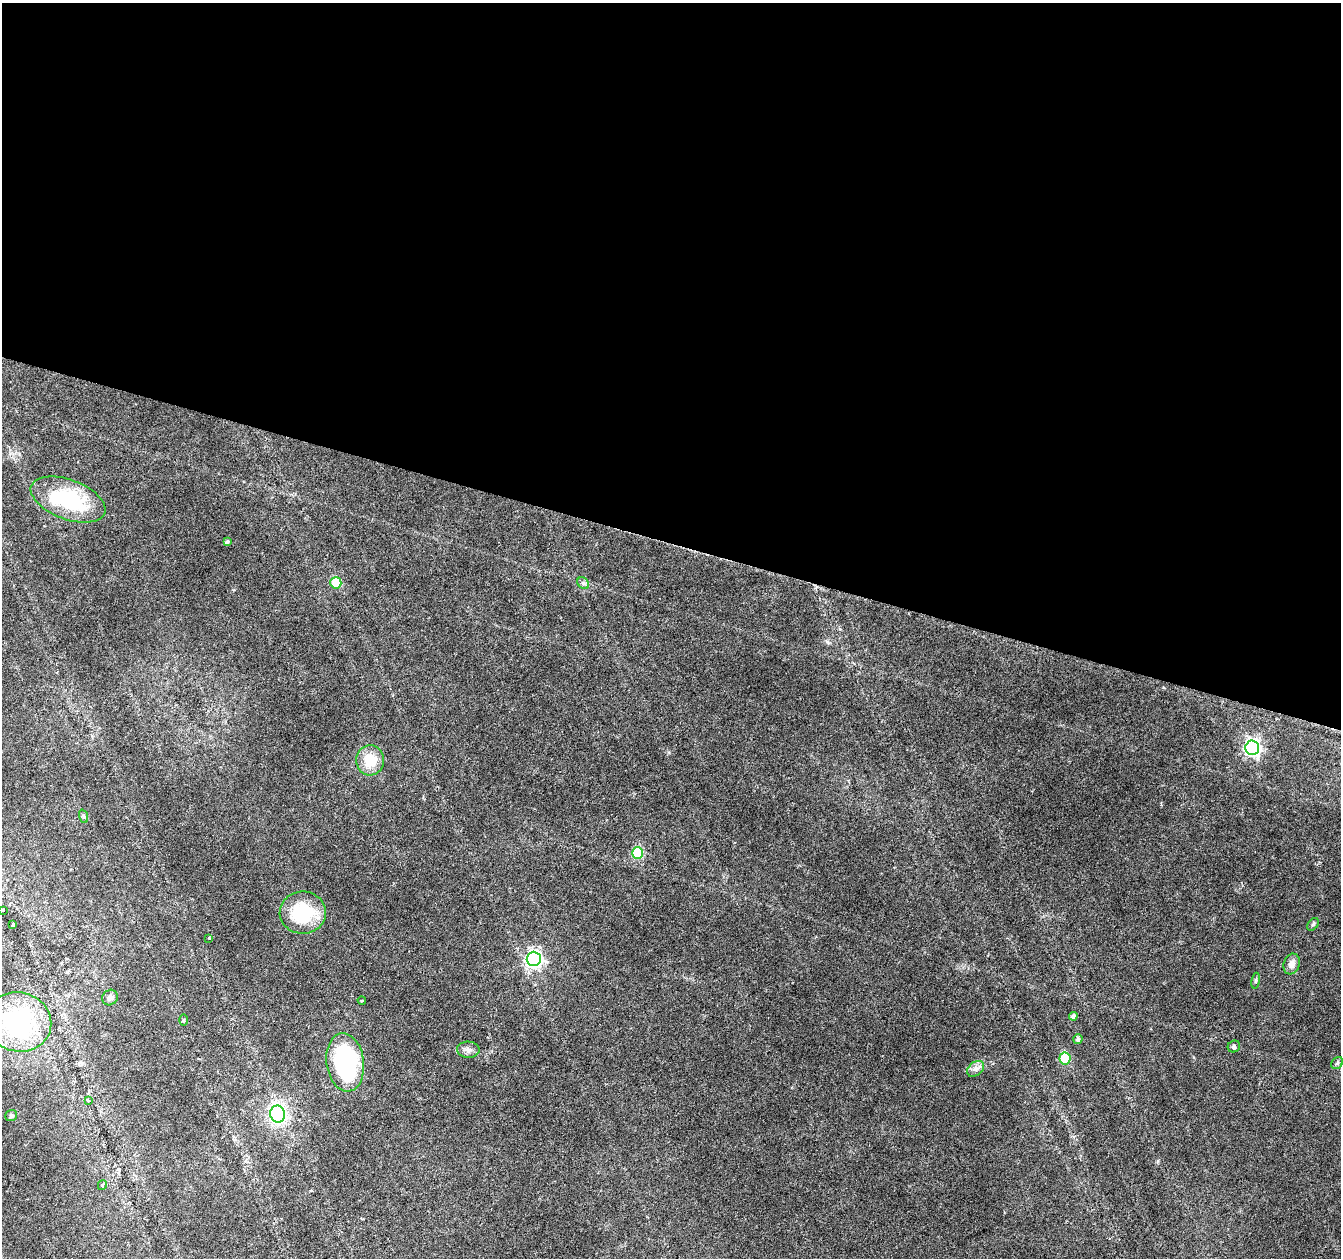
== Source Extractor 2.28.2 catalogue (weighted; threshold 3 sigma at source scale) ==
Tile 3 of 4 x 4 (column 3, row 1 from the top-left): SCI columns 2677-4015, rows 3984-5239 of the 5361 x 5519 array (HDU 1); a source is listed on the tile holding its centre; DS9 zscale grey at full resolution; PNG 1343 x 1260 px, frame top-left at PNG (2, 3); each listed source drawn as its Kron ellipse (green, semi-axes under 4 px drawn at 4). Shown black and unused: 43% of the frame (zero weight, under 3 of 6 exposures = <1% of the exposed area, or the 3 px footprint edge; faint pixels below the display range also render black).
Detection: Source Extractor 2.28.2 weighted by HDU 2 'WHT'; one run over the whole footprint, this tile lists its part. Background 0.0165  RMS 0.0018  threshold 0.00718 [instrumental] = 3 sigma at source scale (4.09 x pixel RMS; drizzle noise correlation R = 1.36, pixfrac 0.8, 0.0396/0.0396 arcsec/px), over >= 5 px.
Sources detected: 33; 1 inside a brighter object's white glare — neither listed nor drawn; the other 32 listed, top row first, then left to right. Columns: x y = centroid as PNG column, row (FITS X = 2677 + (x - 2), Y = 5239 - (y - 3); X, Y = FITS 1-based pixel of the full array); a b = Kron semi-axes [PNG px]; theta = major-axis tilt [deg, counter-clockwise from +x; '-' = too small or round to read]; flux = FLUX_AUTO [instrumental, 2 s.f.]
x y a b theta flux
68 500 39 19 -21 14
227 542 4 3 - 0.28
336 583 5 5 - 6.4
583 583 6 5 - 0.35
1252 748 7 7 - 52
370 760 15 14 - 3.8
83 816 7 4 -71 0.28
637 853 6 5 - 13
3 910 3 3 - 0.23
303 913 23 21 -1 8.7
1313 924 7 4 52 0.28
13 925 3 3 - 0.32
209 938 2 2 - 0.11
534 959 7 7 - 57
1292 964 11 8 70 1
1256 981 8 4 81 0.27
110 998 8 7 - 0.46
362 1000 4 2 - 0.14
1073 1016 4 4 - 0.55
183 1020 6 4 89 0.22
18 1022 33 29 -14 23
1078 1039 5 4 - 0.54
1234 1047 6 5 - 0.43
468 1050 11 8 -1 0.78
1065 1058 6 6 - 11
345 1062 29 18 -83 21
1337 1063 7 5 46 0.27
976 1069 9 6 40 0.69
88 1100 3 2 - 0.15
278 1114 8 7 - 37
11 1116 6 5 - 0.38
102 1185 5 4 - 0.37
Isophote crosses this tile's border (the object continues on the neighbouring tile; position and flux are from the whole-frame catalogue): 1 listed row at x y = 3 910
Unlisted compact peaks at least as high as the median listed source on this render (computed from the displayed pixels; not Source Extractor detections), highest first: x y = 827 642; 1158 1161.